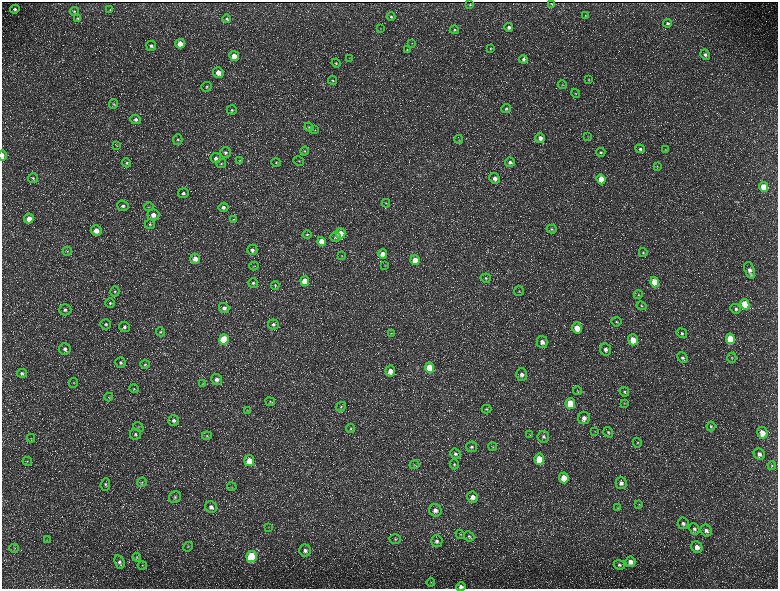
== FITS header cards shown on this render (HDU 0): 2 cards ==
NAXIS1  =                 1552 / length of data axis 1
NAXIS2  =                 1173 / length of data axis 2

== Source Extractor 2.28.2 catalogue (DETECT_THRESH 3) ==
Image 1552 x 1173 px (HDU 0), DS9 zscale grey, zoomed out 1/2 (1 PNG px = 2 x 2 image px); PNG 780 x 591 px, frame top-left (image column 1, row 1173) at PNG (2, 2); each listed source drawn as its Kron ellipse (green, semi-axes under 4 px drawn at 4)
Background 214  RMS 9.7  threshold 29.1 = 3 sigma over >= 5 px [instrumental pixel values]
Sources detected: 224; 36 cannot appear on this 1/2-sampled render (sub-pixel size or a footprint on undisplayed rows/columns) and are neither listed nor drawn; the other 188 listed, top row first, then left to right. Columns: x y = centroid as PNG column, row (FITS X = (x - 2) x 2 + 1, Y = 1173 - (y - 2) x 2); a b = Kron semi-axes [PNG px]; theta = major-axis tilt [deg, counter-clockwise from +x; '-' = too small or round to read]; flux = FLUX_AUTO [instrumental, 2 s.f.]
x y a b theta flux
551 3 2 1 - 1100
470 5 2 2 - 1400
15 9 4 4 - 5000
110 10 4 3 - 1500
74 11 4 4 - 2500
585 15 3 3 - 1200
391 17 4 4 - 3100
78 18 4 4 - 2600
227 19 4 3 - 2800
668 23 4 4 - 3700
509 27 4 4 - 6200
381 29 4 3 - 1400
454 30 5 4 - 3500
412 43 3 2 - 1200
180 44 5 4 - 24000
151 46 5 5 - 5300
490 48 4 4 - 2000
407 50 4 3 - 1500
705 55 5 4 - 4800
234 56 5 4 - 23000
350 58 3 2 - 930
523 59 4 4 - 4500
336 63 4 4 - 2400
218 72 5 5 - 16000
588 79 4 3 - 1400
333 80 4 4 - 2400
562 85 5 3 - 1700
207 87 5 4 - 3400
576 93 4 3 - 1800
114 104 5 4 - 2900
506 108 5 4 - 3600
232 110 5 4 - 3400
136 119 5 4 - 6900
309 127 4 4 - 2800
315 130 3 2 - 1100
588 136 3 2 - 990
540 138 5 4 - 11000
178 139 5 4 - 3800
459 139 4 2 - 1200
117 145 3 2 - 1100
640 149 5 4 - 4300
665 150 4 3 - 1300
305 151 4 4 - 2900
225 152 5 5 - 5100
601 152 5 4 - 3700
3 156 5 2 - 9200
216 158 5 5 - 6400
240 160 4 3 - 1500
299 161 5 3 - 2300
510 162 5 4 - 6200
126 163 4 4 - 3100
276 163 5 4 - 2700
221 164 5 4 - 3200
657 166 4 3 - 1500
33 178 5 5 - 3600
495 178 5 5 - 9400
601 179 5 4 - 33000
763 187 5 4 - 37000
183 193 5 5 - 5300
386 203 4 3 - 1500
123 206 6 5 - 5400
149 207 5 2 - 1700
223 207 5 4 - 6500
153 215 6 5 - 14000
29 219 5 5 - 21000
233 219 4 3 - 1600
150 224 5 5 - 3700
552 229 5 4 - 3000
96 230 5 5 - 19000
340 233 5 5 - 20000
307 234 4 4 - 2900
336 237 5 4 - 4700
321 241 4 4 - 32000
252 250 5 5 - 6300
67 251 4 3 - 2100
643 252 4 4 - 2200
383 254 5 4 - 15000
342 256 3 3 - 1300
195 259 5 5 - 15000
415 260 5 4 - 29000
385 265 3 3 - 1300
254 266 4 2 - 1400
750 270 9 5 -72 10000
486 278 5 4 - 3800
305 281 5 4 - 41000
655 282 5 4 - 66000
253 283 5 4 - 4200
275 285 4 4 - 2600
115 291 5 4 - 3400
519 291 5 4 - 2900
638 295 4 3 - 2300
110 303 5 5 - 3500
745 304 5 4 - 90000
641 306 5 4 - 2900
224 308 5 5 - 7700
736 309 5 4 - 4100
65 310 6 5 - 6400
616 322 5 4 - 3200
106 324 5 5 - 3900
273 324 5 5 - 4700
124 327 5 5 - 5900
577 328 5 5 - 24000
161 332 4 4 - 2700
391 333 3 2 - 930
682 333 5 4 - 3700
224 339 5 4 - 93000
730 339 5 4 - 75000
633 340 5 5 - 32000
542 342 6 5 - 12000
65 349 6 5 - 7000
606 349 6 5 - 8100
682 358 6 4 -48 5100
732 358 5 4 - 2400
121 362 5 5 - 4600
145 364 5 4 - 2400
430 368 5 4 - 63000
390 371 5 5 - 16000
22 373 5 4 - 4400
522 375 6 5 - 8300
217 379 5 5 - 9000
74 383 5 2 - 1600
203 383 4 3 - 1700
134 389 5 4 - 2800
577 391 4 2 - 1500
624 392 5 4 - 3000
109 397 4 3 - 2000
270 402 5 4 - 2300
570 403 5 5 - 53000
624 403 4 3 - 1500
341 407 5 4 - 3100
486 409 5 3 - 2500
247 410 4 3 - 1300
584 418 6 5 - 11000
174 420 5 5 - 6400
711 426 5 4 - 2800
138 427 5 3 - 2200
351 428 4 4 - 2700
595 432 3 3 - 1300
608 432 5 4 - 3900
762 433 6 5 - 23000
135 434 5 5 - 4100
530 434 4 1 - 750
207 436 5 4 - 2400
543 437 6 6 - 5100
31 438 4 4 - 2200
637 443 5 3 - 2300
472 447 5 5 - 4800
493 447 4 3 - 1900
455 454 5 5 - 4500
759 454 6 5 - 8700
539 459 5 5 - 53000
27 461 5 3 - 2400
249 461 5 5 - 23000
454 464 5 4 - 2700
415 465 5 3 - 2100
772 465 4 4 - 2400
564 478 5 5 - 32000
142 482 5 4 - 3000
621 483 6 5 - 7300
105 485 6 5 - 3900
232 487 5 2 - 1500
175 497 6 5 - 5500
473 497 5 5 - 13000
639 505 4 3 - 1500
211 507 6 5 - 8300
618 508 3 3 - 1800
435 510 6 6 - 11000
683 523 6 5 - 5100
269 527 4 2 - 1300
694 529 6 5 - 5000
706 531 6 5 - 7800
460 534 5 4 - 2400
469 536 5 4 - 4000
395 539 5 5 - 3500
47 540 3 3 - 1200
437 541 6 5 - 6300
188 547 5 4 - 3000
697 547 6 5 - 11000
14 548 5 4 - 2700
305 550 6 6 - 7500
137 557 4 3 - 1900
252 557 5 5 - 170000
120 562 7 5 -66 5600
630 562 5 5 - 13000
142 565 4 3 - 1800
619 565 5 4 - 4200
431 582 4 3 - 1800
461 587 5 4 - 6300
At the frame edge (FLAGS 8, measured only in part): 2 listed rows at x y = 3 156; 461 587
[36 sub-pixel or undisplayed-footprint detections neither listed nor drawn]